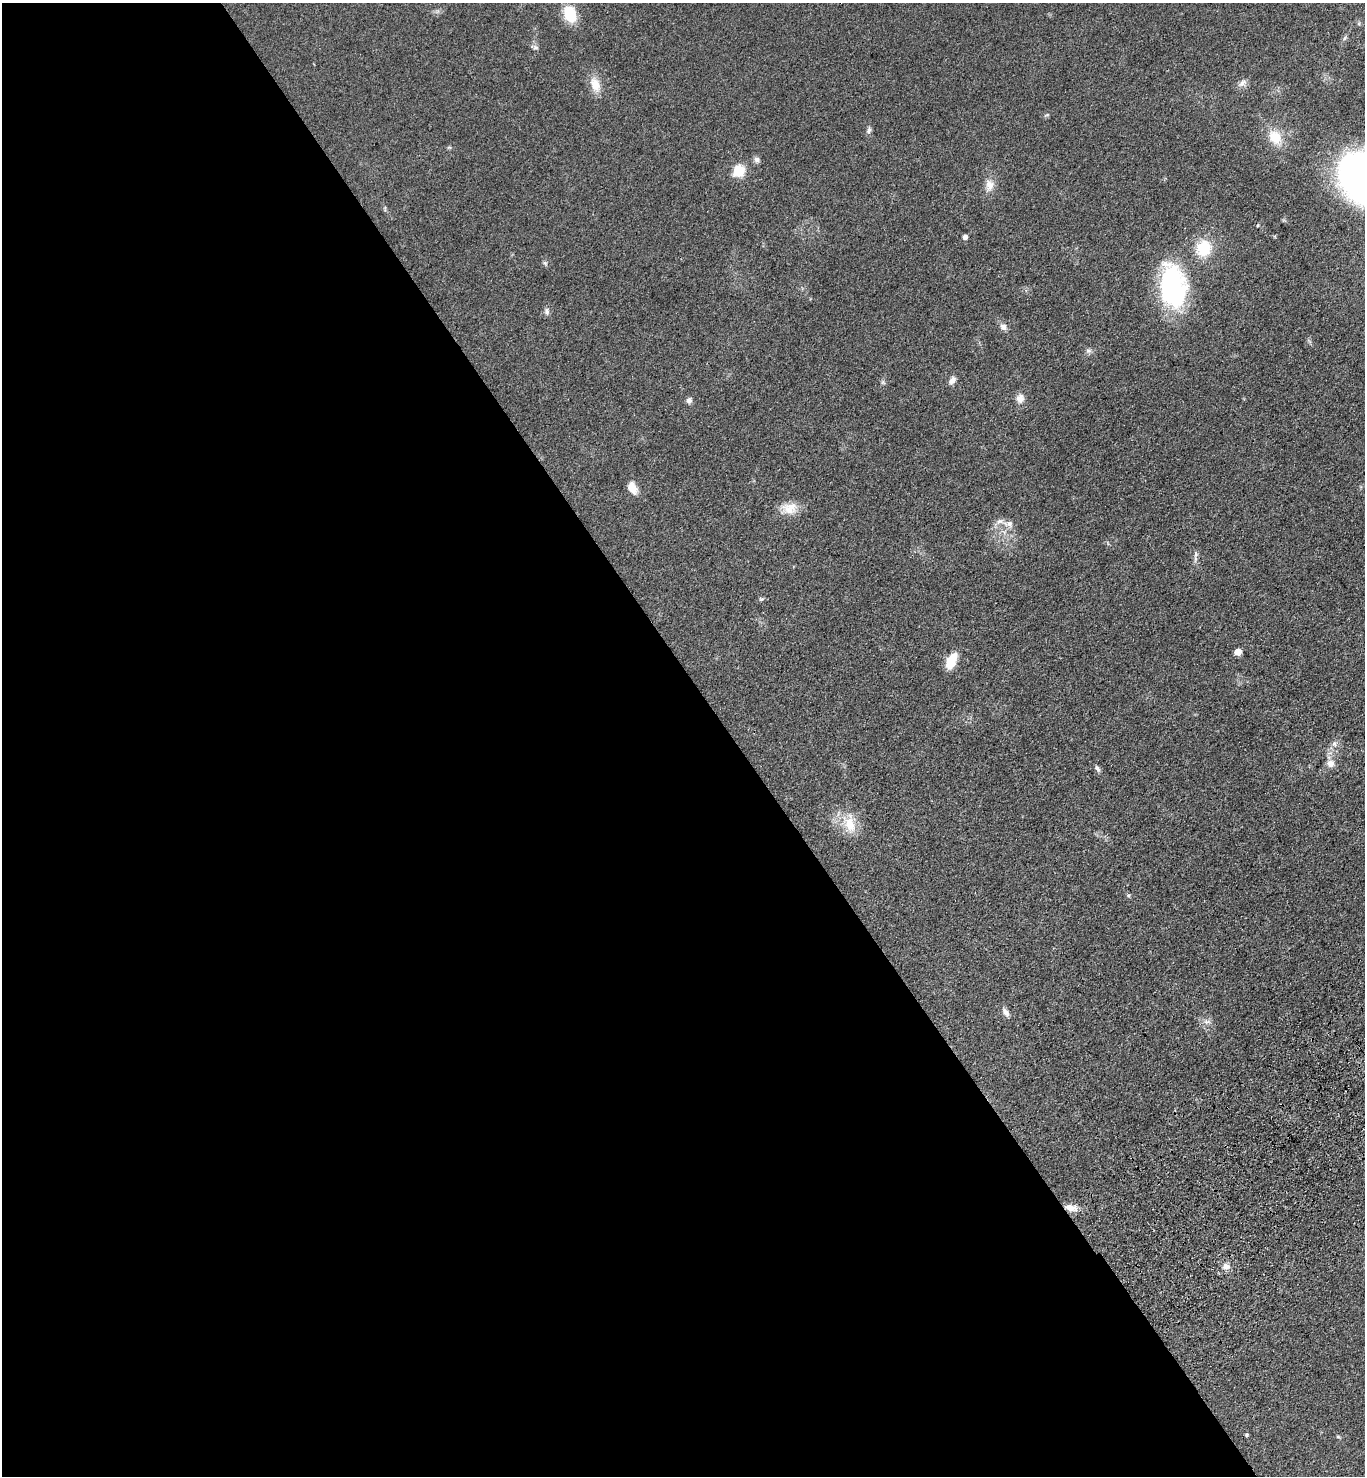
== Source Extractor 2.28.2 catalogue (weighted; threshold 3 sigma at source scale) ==
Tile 9 of 4 x 4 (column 1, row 3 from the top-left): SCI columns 372-1734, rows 1571-3044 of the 6056 x 6087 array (HDU 1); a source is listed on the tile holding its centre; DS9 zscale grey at full resolution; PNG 1367 x 1478 px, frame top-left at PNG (2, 3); no overlay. Shown black and unused: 54% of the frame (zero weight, under 3 of 4 exposures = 6% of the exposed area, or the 3 px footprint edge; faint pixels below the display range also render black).
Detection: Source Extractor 2.28.2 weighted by HDU 2 'WHT'; one run over the whole footprint, this tile lists its part. Background 0.072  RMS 0.0064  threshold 0.0287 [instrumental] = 3 sigma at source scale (4.5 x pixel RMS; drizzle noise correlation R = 1.50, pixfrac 1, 0.05/0.05 arcsec/px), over >= 5 px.
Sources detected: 41; all 41 listed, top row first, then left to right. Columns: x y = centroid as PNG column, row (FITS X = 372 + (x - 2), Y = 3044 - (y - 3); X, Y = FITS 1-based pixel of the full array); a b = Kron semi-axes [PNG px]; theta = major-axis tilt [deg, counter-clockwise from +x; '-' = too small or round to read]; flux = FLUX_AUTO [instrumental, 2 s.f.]
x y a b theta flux
570 14 17 12 -70 20
535 47 11 5 -13 1.7
1242 83 13 7 39 2.9
595 84 22 13 -69 8.8
869 130 9 6 63 1.7
1275 137 19 14 -53 13
449 147 6 4 -18 0.8
756 160 9 7 -84 2.1
738 171 6 6 - 49
989 185 18 12 85 6.3
1258 225 4 2 - 0.65
965 237 5 4 - 2.6
1203 248 21 19 58 20
545 263 7 4 -45 1.1
1173 286 47 26 -83 91
547 311 10 5 -84 1.8
1003 327 10 8 -64 3
1088 351 8 6 -1 1.8
952 380 10 6 55 3.5
883 382 6 5 - 1.1
1020 398 11 10 - 4.6
689 400 7 6 - 2.2
632 488 12 8 -65 7.8
789 508 21 16 11 9.7
999 521 10 7 20 3
1010 524 11 8 -39 3.4
1195 559 11 4 86 1.9
761 599 7 5 11 1
1237 652 5 5 - 9
951 661 18 9 67 13
1334 744 9 4 -89 1.8
1330 763 10 9 - 4.4
1097 768 9 5 -52 1.6
849 824 28 15 -74 15
1128 895 5 5 - 0.93
1005 1012 13 6 -55 2.8
1207 1022 12 5 5 2.5
1071 1208 18 8 -5 5.7
1226 1266 9 9 - 3.5
1247 1435 6 4 89 0.75
1338 1437 6 4 -1 0.73
Overlapping masked pixels (flux is a lower limit): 1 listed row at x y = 1071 1208